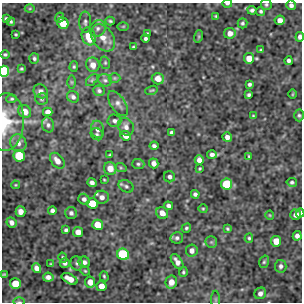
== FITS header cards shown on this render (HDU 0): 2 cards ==
NAXIS1  =                  300 / Width of image
NAXIS2  =                  300 / Height of image

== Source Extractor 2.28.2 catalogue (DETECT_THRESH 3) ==
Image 300 x 300 px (HDU 0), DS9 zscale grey, 1 PNG px = 1 image px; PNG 304 x 304 px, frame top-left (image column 1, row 300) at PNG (2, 3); each listed source drawn as its Kron ellipse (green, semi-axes under 4 px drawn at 4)
Background 590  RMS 1.2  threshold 3.51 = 3 sigma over >= 5 px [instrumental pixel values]
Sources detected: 132; all 132 listed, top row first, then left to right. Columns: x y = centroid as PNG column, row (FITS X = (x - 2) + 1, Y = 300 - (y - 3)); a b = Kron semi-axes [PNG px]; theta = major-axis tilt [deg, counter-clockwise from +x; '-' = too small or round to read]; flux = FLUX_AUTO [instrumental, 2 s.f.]
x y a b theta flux
227 4 5 3 - 140
266 4 5 5 - 130
291 5 5 4 - 240
30 8 5 3 - 77
252 10 4 4 - 180
261 11 5 4 - 140
216 16 3 3 - 100
6 18 4 3 - 140
60 18 5 4 - 140
280 20 5 4 - 450
110 21 4 3 - 120
11 22 4 3 - 120
85 22 10 6 -89 230
63 23 6 5 - 1600
242 23 5 5 - 150
123 26 6 4 1 87
97 28 8 7 - 370
147 33 3 3 - 77
230 33 6 5 - 530
16 34 3 3 - 88
89 36 9 6 -69 1700
199 36 6 4 72 98
300 37 5 3 - 220
103 38 15 10 -56 960
145 38 4 3 - 170
133 47 3 3 - 91
261 50 4 3 - 97
5 54 5 4 - 120
34 58 5 5 - 160
249 58 5 5 - 1100
289 61 4 4 - 210
105 63 6 4 -71 120
93 65 7 6 - 580
74 67 5 4 - 110
21 69 3 3 - 90
4 71 5 5 - 8900
114 78 6 5 - 100
158 79 6 5 - 590
92 80 7 4 46 150
105 80 7 6 - 200
71 82 7 4 -89 110
249 84 4 3 - 160
152 90 6 3 20 83
41 91 7 6 - 310
99 91 6 5 - 170
293 94 5 3 - 71
249 95 4 3 - 140
73 97 6 5 - 220
12 99 5 4 - 100
42 99 6 5 - 140
118 103 14 7 -56 380
25 111 7 6 - 590
48 112 5 4 - 380
299 115 6 4 -87 140
253 116 4 3 - 82
114 121 7 6 - 220
5 122 29 19 86 2500
48 125 8 6 -75 230
126 127 9 7 -65 360
98 129 9 6 -78 310
172 133 4 4 - 210
97 134 6 5 - 180
126 136 5 5 - 450
227 137 5 4 - 380
18 143 9 8 - 380
154 146 4 3 - 180
212 154 5 4 - 250
110 155 4 2 - 96
19 156 6 5 - 2900
249 156 4 3 - 79
199 160 5 4 - 440
57 161 9 6 -50 550
154 163 5 4 - 330
138 164 6 5 - 140
110 168 6 6 - 750
121 168 6 4 -19 97
200 169 3 3 - 86
169 177 5 5 - 210
104 180 3 2 - 65
92 182 5 4 - 250
292 182 5 4 - 160
227 184 5 5 - 4200
15 185 4 3 - 69
126 186 8 5 -28 180
195 194 4 4 - 210
102 197 7 6 - 380
84 199 5 5 - 260
92 203 5 5 - 2000
169 206 4 4 - 220
203 209 4 4 - 85
52 210 4 4 - 230
20 212 5 5 - 460
71 213 6 6 - 180
162 213 6 5 - 550
300 213 4 4 - 250
270 215 4 4 - 76
296 215 5 5 - 300
11 223 5 5 - 330
98 225 5 5 - 1600
186 228 5 4 - 120
228 229 4 3 - 110
66 230 4 4 - 160
78 232 5 5 - 600
297 236 4 4 - 320
177 238 6 5 - 180
249 238 4 4 - 110
276 241 5 5 - 900
211 242 6 5 - 130
192 251 6 6 - 360
123 254 6 5 - 8800
63 257 5 4 - 120
84 262 6 5 - 240
177 262 8 4 -56 420
264 262 6 4 72 130
65 263 5 5 - 220
77 263 7 6 - 190
51 264 3 3 - 82
281 266 6 5 - 230
36 268 5 4 - 400
85 271 5 4 - 81
183 272 5 4 - 110
4 274 4 3 - 89
104 276 5 4 - 110
48 277 5 4 - 320
70 279 8 4 -28 700
90 282 5 5 - 620
171 282 6 5 - 650
15 284 5 5 - 1600
101 286 5 5 - 600
260 293 6 5 - 280
216 300 9 4 90 120
19 302 6 4 -1 92
At the frame edge (FLAGS 8, measured only in part): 9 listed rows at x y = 227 4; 266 4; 291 5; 300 37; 4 71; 5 122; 300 213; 4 274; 19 302